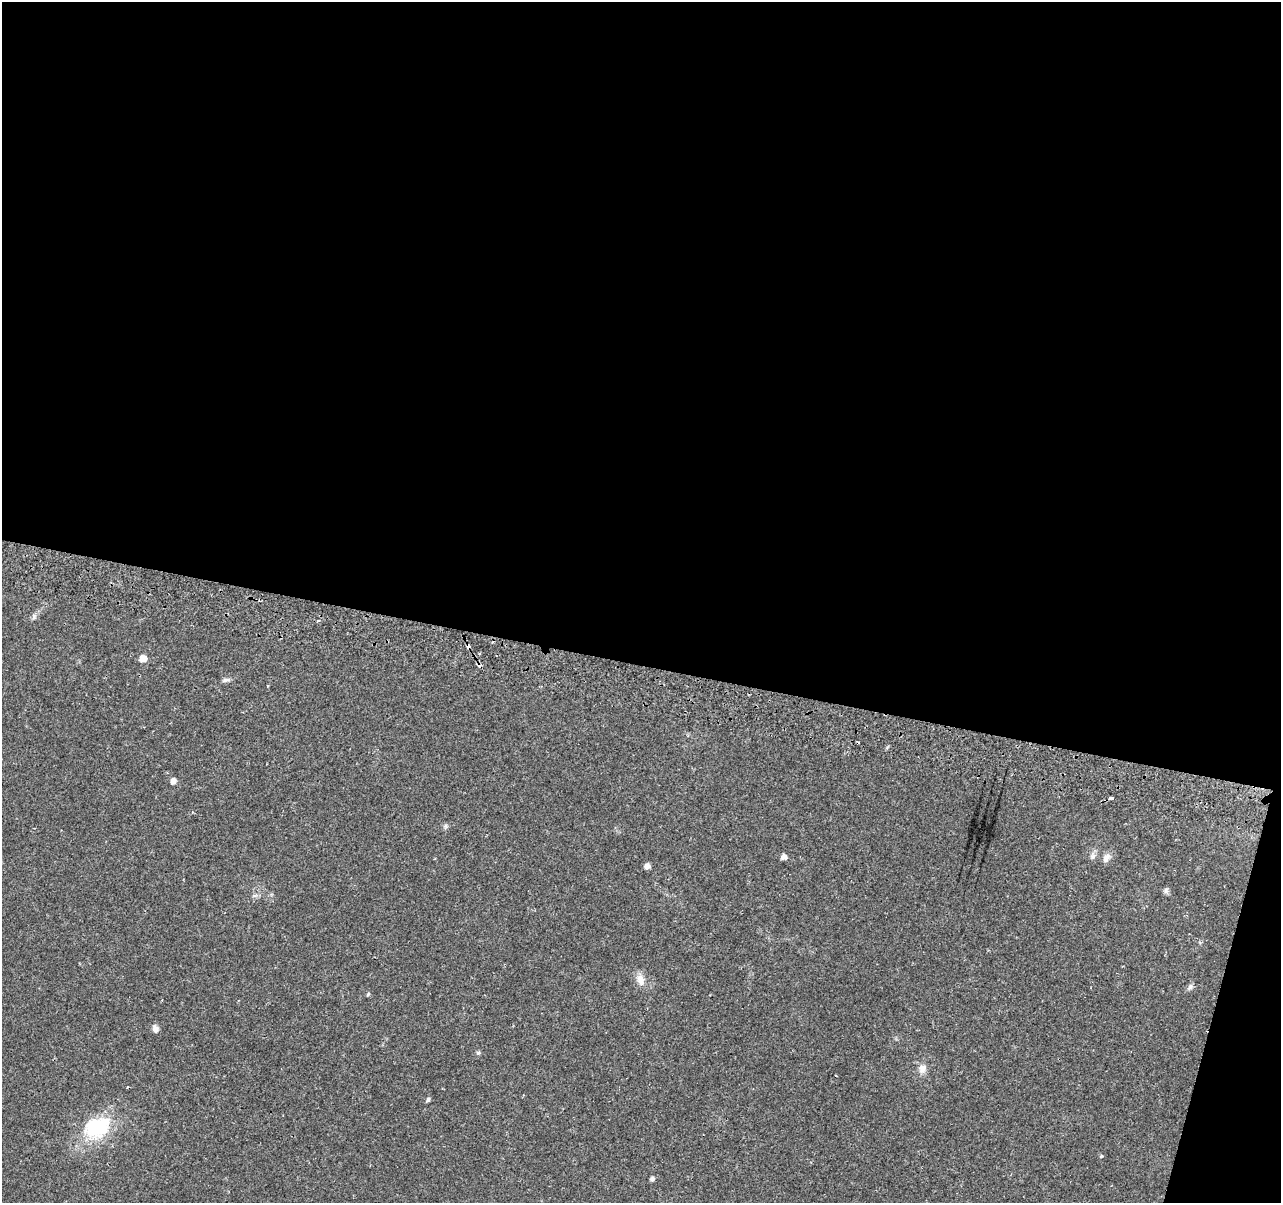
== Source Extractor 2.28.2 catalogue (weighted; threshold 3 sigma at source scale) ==
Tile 4 of 4 x 4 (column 4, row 1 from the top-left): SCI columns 3854-5132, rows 3874-5074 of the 5156 x 5407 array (HDU 1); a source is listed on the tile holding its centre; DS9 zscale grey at full resolution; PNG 1283 x 1205 px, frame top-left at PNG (2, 2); no overlay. Shown black and unused: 57% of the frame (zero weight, under 2 of 3 exposures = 3% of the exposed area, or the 3 px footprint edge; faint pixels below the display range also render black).
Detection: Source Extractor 2.28.2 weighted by HDU 2 'WHT'; one run over the whole footprint, this tile lists its part. Background 0.117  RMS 0.0067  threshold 0.0302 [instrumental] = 3 sigma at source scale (4.5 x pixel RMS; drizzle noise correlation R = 1.50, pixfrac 1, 0.0396/0.0396 arcsec/px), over >= 5 px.
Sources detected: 27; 3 cosmic-ray / hot-pixel residue — not listed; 1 inside a brighter listed object's ellipse — not listed separately; the other 23 listed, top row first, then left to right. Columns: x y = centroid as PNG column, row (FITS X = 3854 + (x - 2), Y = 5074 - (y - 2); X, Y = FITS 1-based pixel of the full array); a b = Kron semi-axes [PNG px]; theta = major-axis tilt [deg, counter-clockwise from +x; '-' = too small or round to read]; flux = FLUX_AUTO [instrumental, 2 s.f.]
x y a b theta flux
34 616 8 6 74 1.9
317 620 4 3 - 0.97
468 647 4 3 - 3.5
143 658 7 6 - 6.8
225 680 11 5 13 1.9
173 781 7 6 - 2.9
1111 798 5 3 - 5.2
446 826 7 4 89 1.2
1093 856 9 7 64 2.4
784 857 6 5 - 2.8
1106 858 12 8 57 3.8
647 866 6 5 - 2.8
1166 890 8 6 89 1.6
640 980 15 9 -80 5.6
1190 987 10 5 65 1.8
368 994 5 4 - 0.82
155 1029 10 7 -71 2.7
478 1053 6 4 0 0.96
922 1069 12 9 75 4.6
428 1100 6 5 - 1.2
96 1128 43 26 25 41
1101 1156 4 4 - 1.3
652 1179 5 4 - 1.8
Overlapping masked pixels (flux is a lower limit): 1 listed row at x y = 468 647